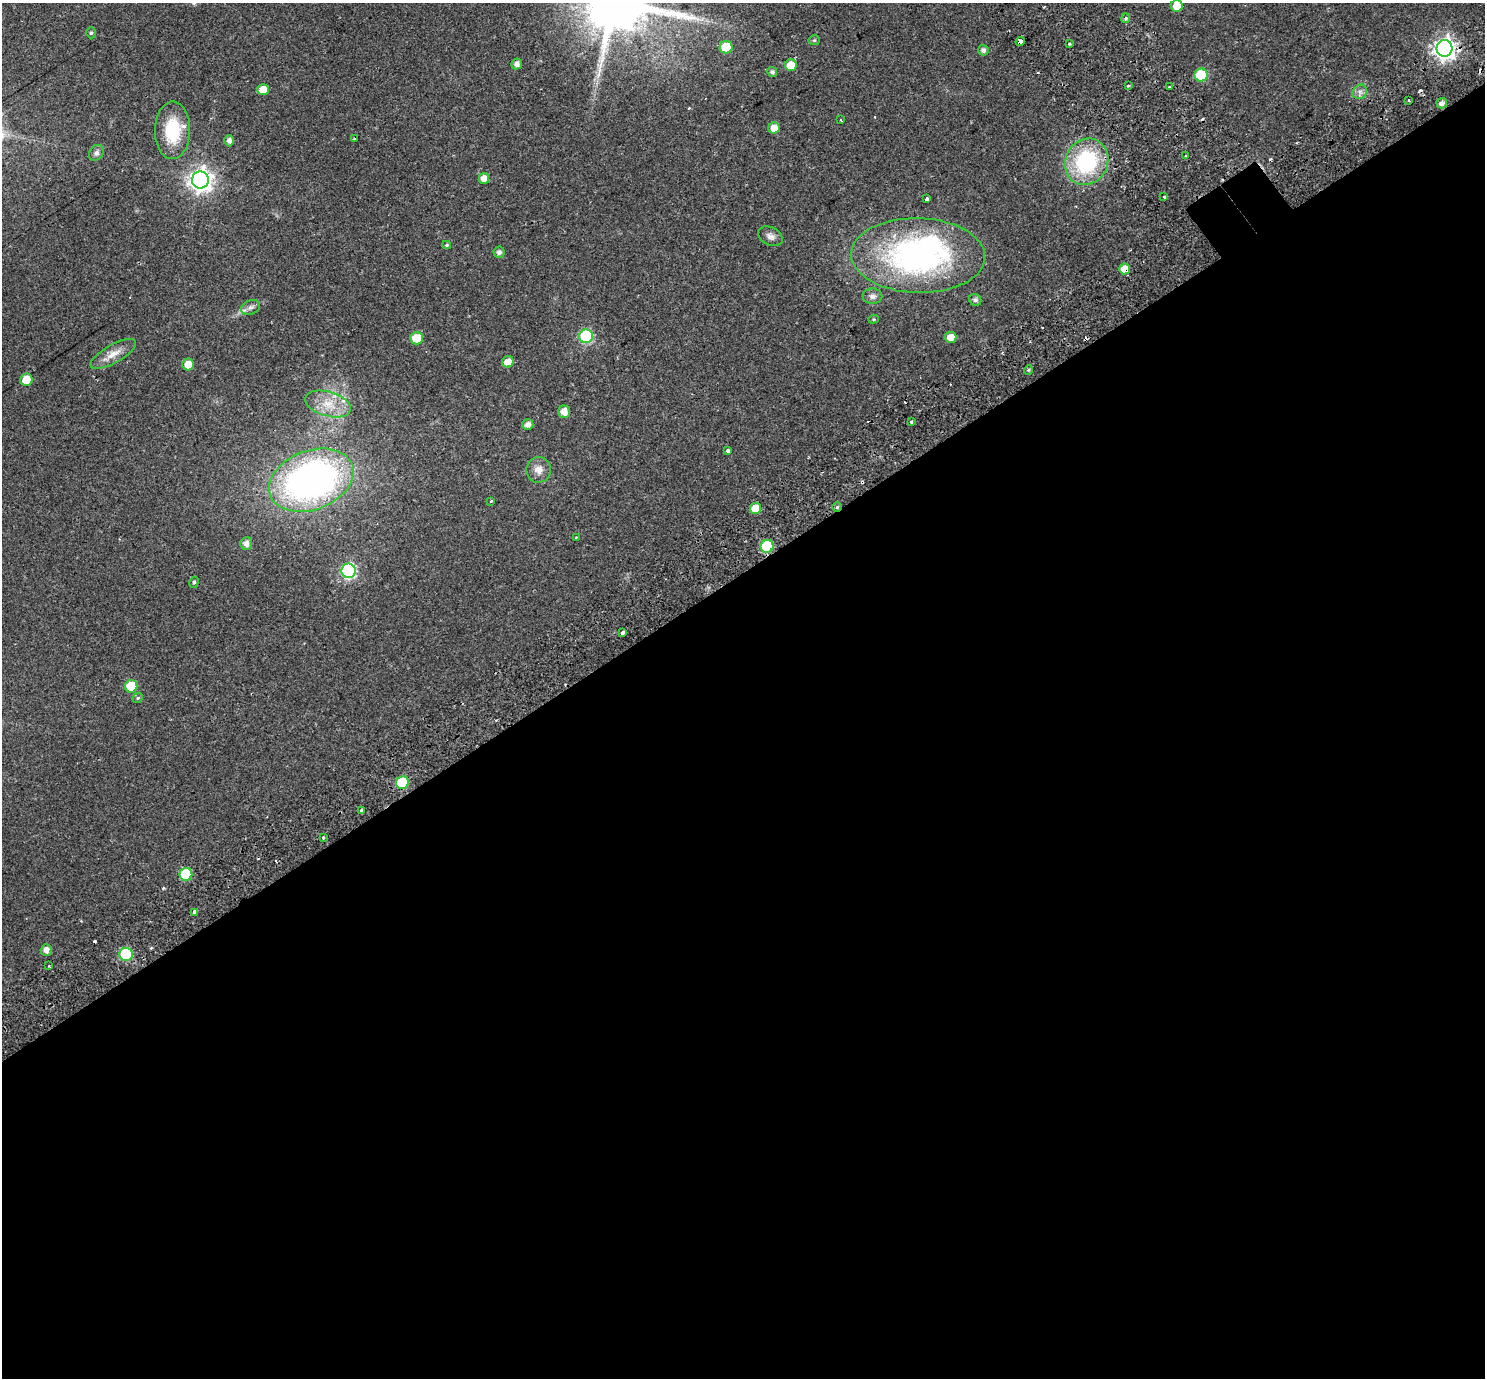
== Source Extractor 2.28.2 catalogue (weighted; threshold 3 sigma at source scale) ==
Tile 15 of 4 x 4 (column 3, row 4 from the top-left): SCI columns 3036-4518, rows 223-1598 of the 6075 x 6008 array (HDU 1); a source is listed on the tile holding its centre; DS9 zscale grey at full resolution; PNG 1487 x 1380 px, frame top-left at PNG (2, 3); each listed source drawn as its Kron ellipse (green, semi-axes under 4 px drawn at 4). Shown black and unused: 59% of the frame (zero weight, under 2 of 3 exposures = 5% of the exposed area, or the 3 px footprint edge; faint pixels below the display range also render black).
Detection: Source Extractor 2.28.2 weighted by HDU 2 'WHT'; one run over the whole footprint, this tile lists its part. Background 0.0554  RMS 0.0045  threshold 0.0201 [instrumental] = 3 sigma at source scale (4.5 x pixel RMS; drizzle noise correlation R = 1.50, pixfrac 1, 0.0396/0.0396 arcsec/px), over >= 5 px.
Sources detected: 92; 1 inside a brighter object's white glare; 16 cosmic-ray / hot-pixel residue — neither listed nor drawn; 1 inside a brighter listed object's ellipse — not listed separately; the other 74 listed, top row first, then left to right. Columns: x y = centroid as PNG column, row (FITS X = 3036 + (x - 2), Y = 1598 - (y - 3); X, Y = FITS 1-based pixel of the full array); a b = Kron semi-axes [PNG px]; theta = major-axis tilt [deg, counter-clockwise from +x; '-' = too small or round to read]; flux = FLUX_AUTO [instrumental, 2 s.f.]
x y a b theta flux
1177 6 6 6 - 4.4
1126 18 5 4 - 0.59
91 33 5 4 - 0.66
814 40 5 5 - 0.57
1020 41 5 3 - 13
1069 43 3 3 - 1.8
726 47 6 6 - 16
1444 48 8 8 - 240
983 50 5 5 - 1.3
517 64 5 5 - 1.9
791 65 6 6 - 8.4
772 72 5 4 - 1
1201 75 6 6 - 18
1128 86 4 2 - 0.55
1169 87 3 2 - 0.44
263 90 6 5 - 5.7
1360 92 8 6 45 1.5
1409 100 3 2 - 0.51
1442 103 5 5 - 1.9
840 120 3 3 - 1
774 128 6 5 - 5.3
172 130 29 17 89 16
355 139 3 3 - 1.1
229 141 5 5 - 1.8
96 153 8 6 56 1.4
1185 156 3 3 - 1
1087 162 24 21 62 36
484 178 5 5 - 3.5
200 180 8 8 - 280
1164 197 3 3 - 1.1
927 198 3 3 - 12
770 236 13 8 -28 2
447 245 4 4 - 0.49
499 252 5 5 - 1.5
918 256 67 37 -2 110
1125 269 5 5 - 7.7
872 296 10 8 0 1.7
975 300 6 5 - 1.3
250 307 10 7 22 1.6
873 319 5 4 - 0.49
586 336 7 7 - 45
951 337 6 5 - 4.3
416 338 6 6 - 8
113 354 25 9 30 4.8
508 362 6 5 - 3.8
188 364 6 6 - 4.9
1028 370 5 4 - 0.55
26 380 6 6 - 7.2
328 404 23 12 -16 8.4
564 412 6 6 - 3.2
911 422 3 3 - 1.5
528 425 5 5 - 2
728 450 4 3 - 1.8
539 470 13 12 - 3.3
311 480 44 29 21 150
491 501 3 3 - 1.3
837 507 5 4 - 0.71
755 508 5 5 - 7.1
576 537 3 2 - 0.66
246 544 6 6 - 2
767 546 6 6 - 26
348 571 7 7 - 61
194 582 6 4 74 0.65
623 633 4 3 - 3.3
131 686 6 6 - 15
138 698 5 4 - 0.61
402 783 6 6 - 26
362 811 3 3 - 35
323 837 3 3 - 1.5
186 874 6 6 - 20
194 912 4 4 - 2.5
46 950 6 5 - 2.4
126 954 7 6 - 32
49 966 3 3 - 0.51
Overlapping masked pixels (flux is a lower limit): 4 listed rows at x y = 1020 41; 1444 48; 1125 269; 837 507